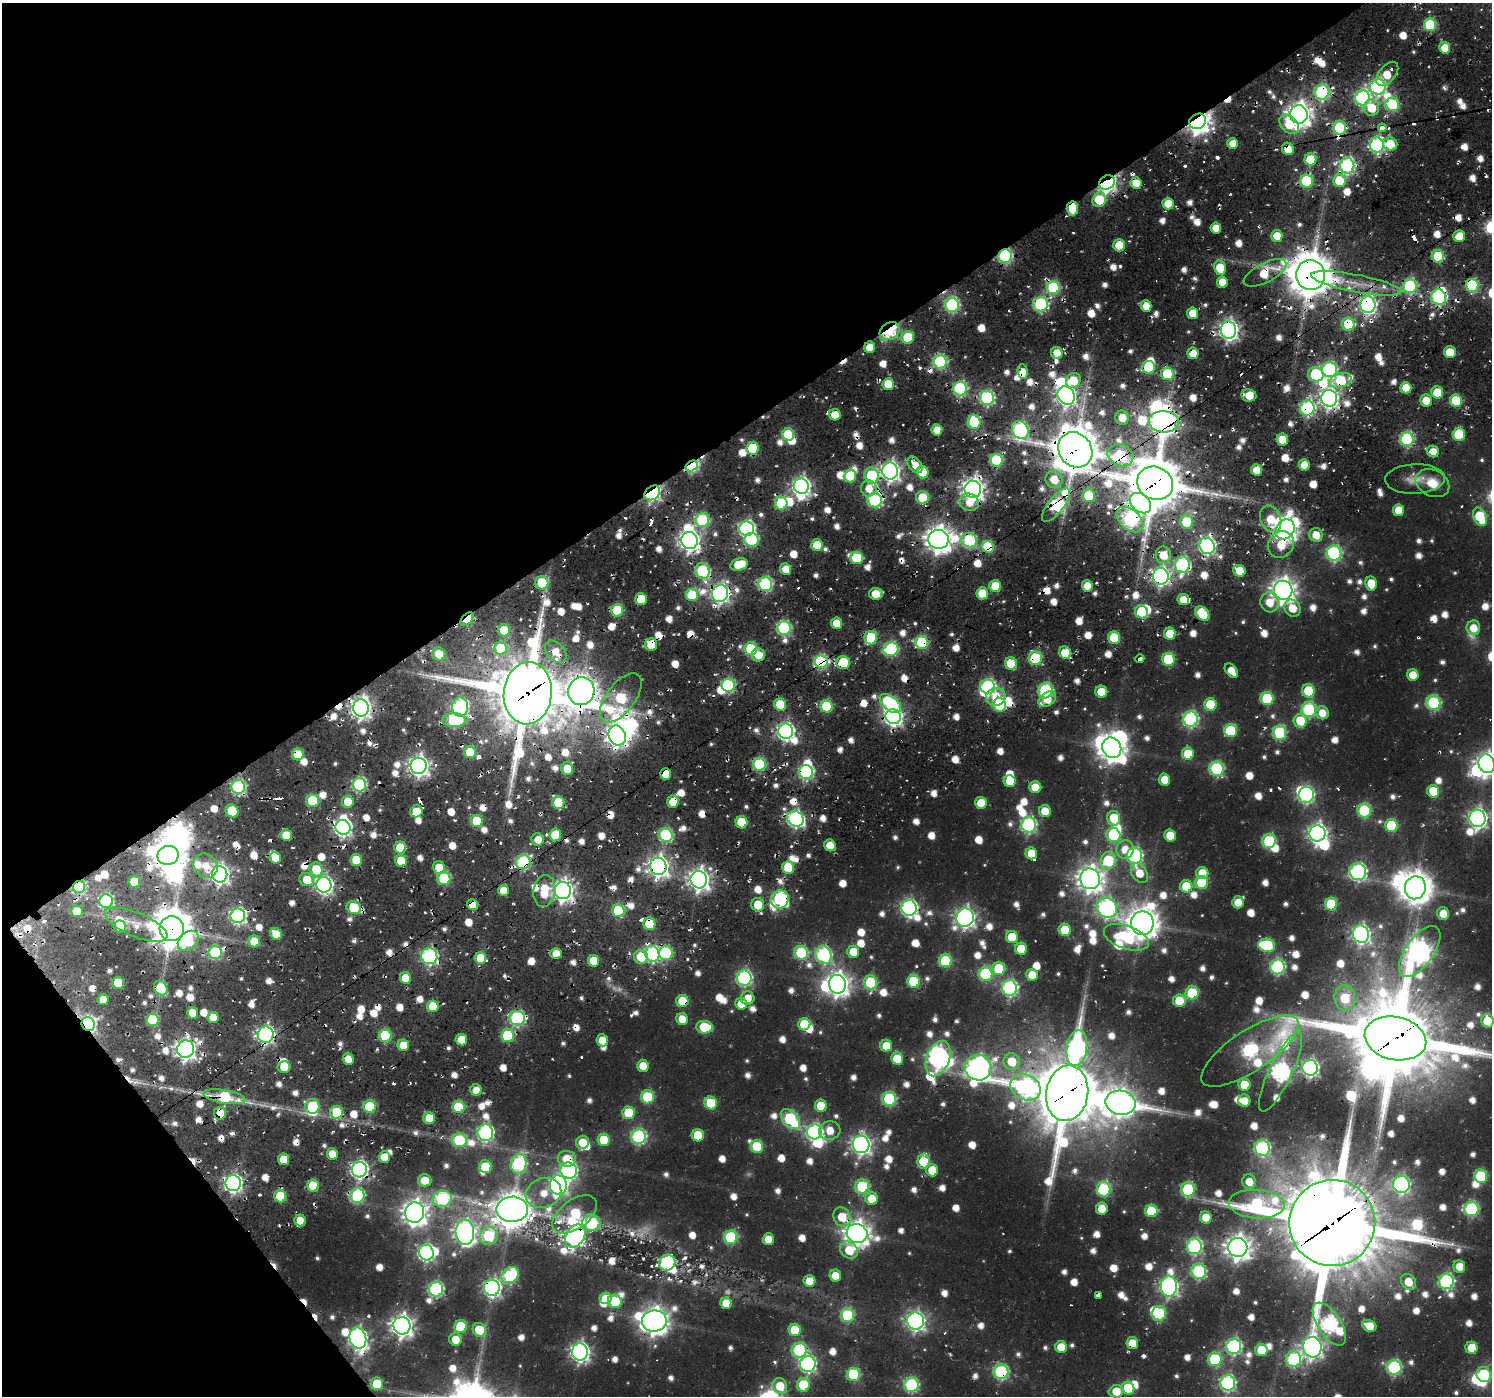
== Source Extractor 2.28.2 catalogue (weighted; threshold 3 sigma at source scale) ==
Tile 5 of 4 x 4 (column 1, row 2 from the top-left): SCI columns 246-1735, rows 3430-4823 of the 6444 x 6407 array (HDU 1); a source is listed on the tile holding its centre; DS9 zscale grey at full resolution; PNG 1494 x 1398 px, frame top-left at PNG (2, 3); each listed source drawn as its Kron ellipse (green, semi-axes under 4 px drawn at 4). Shown black and unused: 35% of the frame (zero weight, under 2 of 3 exposures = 16% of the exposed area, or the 3 px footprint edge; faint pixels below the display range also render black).
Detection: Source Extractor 2.28.2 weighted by HDU 2 'WHT'; one run over the whole footprint, this tile lists its part. Background 0.0241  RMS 0.0045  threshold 0.0202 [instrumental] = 3 sigma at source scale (4.5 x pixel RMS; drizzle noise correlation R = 1.50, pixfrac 1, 0.0396/0.0396 arcsec/px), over >= 5 px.
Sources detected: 1250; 10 too faint to see at this stretch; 44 inside a brighter object's white glare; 109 cosmic-ray / hot-pixel residue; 1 long thin detection or spike segment (spike, bleed or trail) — neither listed nor drawn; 24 inside a brighter listed object's ellipse — not listed separately; of the other 1062, all 500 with FLUX_AUTO >= 9.34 (the completeness limit of this list) listed and drawn (562 fainter detections not listed), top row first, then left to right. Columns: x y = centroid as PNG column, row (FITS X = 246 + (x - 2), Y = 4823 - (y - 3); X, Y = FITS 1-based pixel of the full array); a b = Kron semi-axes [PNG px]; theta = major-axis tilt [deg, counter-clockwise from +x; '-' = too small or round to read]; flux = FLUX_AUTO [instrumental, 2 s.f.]
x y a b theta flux
1430 25 6 6 - 58
1445 48 6 5 - 13
1387 74 14 8 50 16
1378 87 8 7 - 150
1322 92 7 7 - 120
1363 98 7 7 - 140
1392 105 7 6 - 63
1371 108 8 8 - 18
1299 114 9 9 - 590
1198 121 9 7 29 630
1289 124 11 7 -44 16
1340 128 7 6 - 57
1382 128 4 4 - 12
1233 143 5 5 - 10
1390 144 7 6 - 18
1377 145 7 7 - 140
1288 149 6 5 - 12
1310 159 6 6 - 23
1347 166 8 7 - 140
1307 181 6 6 - 67
1339 181 6 6 - 25
1107 182 8 6 33 280
1136 183 6 5 - 11
1099 200 7 6 - 29
1168 204 6 5 - 13
1072 208 7 6 - 18
1216 228 5 5 - 9.6
1277 236 6 5 - 10
1459 236 6 5 - 16
1119 245 6 5 - 19
1005 256 7 6 - 110
1438 256 6 6 - 40
1220 268 7 6 - 17
1265 273 23 9 27 21
1310 275 15 14 - 2200
1222 282 5 5 - 9.7
1356 283 46 8 -11 18
1472 285 6 6 - 65
1410 286 7 6 - 90
1053 288 6 6 - 69
1439 297 8 7 - 120
1041 304 7 7 - 100
952 305 7 7 - 110
1368 305 8 7 - 210
1146 306 6 5 - 9.8
1193 313 6 5 - 13
1348 324 6 6 - 33
1228 330 8 7 - 310
890 331 11 8 35 49
908 337 6 6 - 28
870 347 5 5 - 9.7
1450 352 6 6 - 17
1057 353 6 5 - 11
1193 353 6 5 - 13
940 362 7 6 - 93
1149 367 6 6 - 45
1329 369 7 7 - 110
1023 371 7 5 -85 16
1167 374 6 6 - 29
1316 374 8 7 - 58
1073 380 8 7 - 18
1341 380 11 7 16 42
888 384 6 5 - 17
960 388 7 7 - 110
1406 388 6 5 - 12
1437 392 6 6 - 21
1249 395 7 6 - 16
1066 396 9 8 - 290
987 398 7 7 - 110
1329 398 8 8 - 310
1426 400 6 6 - 10
1456 401 6 6 - 34
1307 408 7 7 - 130
835 415 6 5 - 15
1122 418 7 7 - 11
974 422 7 6 - 49
1164 422 15 10 -3 610
937 430 5 5 - 10
1020 430 9 7 -59 150
788 434 6 6 - 35
1459 434 6 6 - 35
1282 439 6 5 - 16
1407 439 7 6 - 97
752 448 6 6 - 35
1075 450 18 16 -53 2400
1433 452 6 5 - 9.8
1120 455 13 10 -23 61
996 460 6 6 - 61
915 465 9 6 -54 9.5
1304 465 6 5 - 11
692 466 6 5 - 100
1257 470 6 5 - 13
890 471 8 8 - 300
923 472 6 6 - 18
850 476 6 6 - 24
872 476 8 7 - 56
1054 479 9 8 - 13
1415 479 30 15 2 9.7
1155 483 18 16 -27 3200
1432 483 17 13 -26 12
801 486 8 7 - 260
869 488 8 8 - 9.5
973 489 9 8 - 450
652 493 9 6 39 170
1089 496 6 6 - 35
922 497 6 6 - 22
875 500 7 7 - 79
969 502 10 8 -14 11
781 503 6 6 - 44
1140 503 12 8 -41 200
1056 505 20 7 52 120
1398 510 6 5 - 15
1480 517 9 6 -64 37
1130 519 16 10 -43 120
1271 519 14 10 -67 14
702 520 7 7 - 72
1186 522 7 6 - 27
747 529 7 7 - 170
1285 529 11 9 53 540
1316 535 7 6 - 11
938 539 10 9 - 760
689 540 8 8 - 380
751 540 7 7 - 64
969 540 8 7 - 75
817 545 6 6 - 17
1281 545 14 12 47 16
1207 546 8 7 - 190
988 547 6 5 - 47
1334 553 7 7 - 130
1163 555 8 7 - 12
857 558 6 6 - 34
739 565 9 6 18 23
1182 565 8 7 - 120
786 569 6 5 - 11
702 571 8 6 -62 77
1239 571 6 5 - 13
1161 576 8 8 - 240
542 583 7 6 - 34
1371 583 7 5 -83 14
765 584 7 7 - 95
995 586 6 6 - 20
1087 586 6 5 - 11
1283 590 9 9 - 580
720 593 9 8 - 270
982 593 6 5 - 17
876 594 7 6 - 16
692 595 6 6 - 37
641 599 6 5 - 26
1183 600 6 5 - 9.6
1270 602 10 9 - 11
1292 608 9 7 -55 13
617 610 6 6 - 43
1141 612 7 6 - 42
1202 614 8 6 -47 24
467 619 8 5 47 27
836 623 5 5 - 12
784 628 7 6 - 98
1473 628 7 6 - 11
504 630 6 6 - 18
1170 634 6 6 - 16
871 638 7 6 - 45
1114 638 6 6 - 32
922 642 6 6 - 63
651 644 6 6 - 20
501 648 6 6 - 38
751 649 6 6 - 54
891 649 7 6 - 84
556 652 13 8 -48 10
1065 653 6 5 - 17
439 654 7 6 - 14
758 655 7 6 - 11
1035 658 7 6 - 47
1140 659 4 3 - 14
1168 659 6 6 - 50
821 661 6 6 - 120
843 662 7 6 - 32
1011 663 6 6 - 20
1231 671 8 5 -52 9.7
1413 675 6 5 - 11
728 685 7 6 - 87
988 687 7 7 - 120
581 691 14 13 - 1000
1045 691 8 7 - 100
1308 691 7 6 - 30
1101 692 6 6 - 14
528 693 31 24 85 5000
996 697 10 9 - 12
621 698 29 14 53 62
1267 698 6 6 - 49
1047 699 10 6 35 11
1433 703 7 7 - 84
780 704 6 6 - 23
890 704 12 7 -40 78
1210 704 6 6 - 31
1000 705 7 6 - 49
827 706 6 6 - 39
460 707 9 8 - 120
361 708 8 8 - 340
1309 710 7 7 - 88
1322 713 7 6 - 9.4
893 717 8 7 - 270
1191 719 7 7 - 140
454 720 11 7 0 65
1300 721 7 6 - 20
786 731 7 7 - 210
1230 731 6 6 - 44
1279 732 7 6 - 68
617 736 10 8 -68 440
1112 748 10 9 - 770
470 752 6 6 - 29
298 754 6 6 - 27
1188 754 6 6 - 20
759 764 6 6 - 72
1486 764 9 8 - 360
419 766 8 8 - 350
567 769 6 6 - 13
1217 769 7 7 - 89
806 772 7 7 - 120
666 774 6 5 - 12
1164 780 6 5 - 13
1010 781 6 6 - 15
360 785 7 6 - 110
238 787 7 7 - 100
1035 787 6 6 - 15
1433 791 6 6 - 21
1306 795 8 7 - 140
312 801 6 6 - 35
348 801 6 6 - 12
558 802 6 6 - 27
673 802 6 5 - 12
981 803 6 6 - 18
1364 810 7 6 - 68
232 811 7 6 - 20
416 811 6 6 - 14
1045 811 6 6 - 13
1114 818 7 6 - 26
1477 818 8 8 - 270
795 819 9 7 -36 170
477 821 6 6 - 27
741 822 6 6 - 29
1028 825 8 7 - 130
1391 826 6 6 - 46
343 827 7 7 - 220
1317 833 8 8 - 310
286 835 6 5 - 15
555 835 6 6 - 16
666 835 7 6 - 77
1113 835 7 7 - 63
1170 835 6 5 - 15
538 839 6 6 - 9.4
1269 841 7 7 - 63
830 845 6 5 - 13
400 847 6 6 - 23
1125 849 9 8 - 10
1031 853 6 5 - 16
168 855 10 9 - 950
1135 856 8 7 - 130
275 858 6 5 - 12
356 860 6 5 - 24
401 861 6 5 - 15
1108 861 9 7 67 49
523 862 7 7 - 93
205 866 13 11 -50 9.4
658 866 9 8 - 370
788 867 6 6 - 32
439 868 6 6 - 14
316 869 7 6 - 19
1358 872 8 8 - 160
1139 873 11 7 -55 13
1202 873 6 6 - 15
220 874 8 7 - 280
444 878 7 6 - 52
1090 879 10 10 - 650
307 880 7 6 - 14
699 880 9 8 - 390
134 882 6 5 - 22
1202 882 6 6 - 42
324 885 8 7 - 240
1186 886 6 6 - 21
79 887 6 6 - 84
1415 888 11 10 - 1100
504 890 5 5 - 12
544 891 16 11 82 19
563 891 8 8 - 380
780 899 9 8 - 110
106 901 7 6 - 88
1238 902 6 5 - 11
1331 904 6 6 - 45
472 905 5 5 - 11
758 905 7 6 - 16
354 908 7 6 - 32
909 908 8 7 - 190
1107 908 11 9 -46 210
77 911 6 5 - 15
618 911 6 6 - 52
1443 913 6 6 - 9.8
238 916 7 7 - 170
965 918 9 8 - 320
1142 923 12 11 - 1100
649 924 6 6 - 27
136 925 33 12 -23 13
120 927 6 6 - 23
172 929 12 12 - 1700
1065 930 6 6 - 25
276 934 6 5 - 11
1361 934 9 8 - 250
1012 937 6 6 - 22
1126 937 23 11 -19 50
188 941 12 8 43 36
254 941 6 5 - 18
1267 945 8 6 -10 57
1021 949 6 6 - 18
853 952 6 6 - 15
1420 952 30 14 55 420
215 953 7 6 - 66
666 953 7 7 - 58
801 953 7 7 - 57
556 954 5 5 - 10
652 954 8 7 - 130
824 955 9 7 -63 140
429 956 8 8 - 130
641 957 7 7 - 17
480 958 6 5 - 18
593 961 6 5 - 15
945 961 6 6 - 50
1277 967 7 7 - 110
999 968 7 6 - 25
985 974 7 7 - 68
1032 975 6 6 - 14
405 978 6 5 - 14
744 978 7 7 - 140
914 981 6 6 - 44
118 983 6 6 - 28
871 983 7 6 - 54
837 984 9 8 - 510
161 988 8 6 -58 36
1009 988 8 7 - 140
1192 993 6 6 - 44
748 998 7 7 - 9.3
1345 998 13 10 -85 24
103 1000 5 5 - 9.8
682 1001 6 6 - 24
1179 1001 6 6 - 20
741 1004 6 6 - 12
433 1006 6 5 - 20
192 1013 6 5 - 12
213 1017 5 5 - 12
517 1018 8 7 - 110
682 1019 6 5 - 9.5
152 1020 6 6 - 37
1487 1021 7 6 - 18
88 1024 7 6 - 160
804 1024 6 6 - 31
704 1027 8 6 -6 35
266 1035 8 8 - 190
508 1035 6 6 - 52
385 1036 6 6 - 40
1395 1038 31 21 -12 7300
461 1040 6 5 - 13
602 1040 6 6 - 12
403 1045 6 5 - 12
886 1046 6 6 - 13
1077 1048 18 10 81 210
186 1049 9 8 - 390
1250 1051 57 20 33 140
897 1058 6 6 - 16
348 1059 6 5 - 10
938 1059 18 11 69 350
1012 1062 8 8 - 16
643 1066 6 6 - 11
284 1067 6 6 - 12
978 1068 13 12 - 420
1310 1068 8 7 - 180
1280 1072 43 11 64 260
1244 1085 6 6 - 19
1025 1087 16 12 -26 170
476 1090 6 5 - 9.4
1067 1093 28 21 81 4700
224 1097 21 6 -9 48
647 1097 6 6 - 45
889 1099 7 7 - 75
1244 1101 6 6 - 9.4
711 1103 6 6 - 31
1121 1103 15 12 -11 630
312 1106 7 7 - 42
370 1106 6 6 - 44
821 1106 6 6 - 19
458 1107 6 6 - 37
337 1112 6 6 - 32
220 1113 6 6 - 12
629 1113 6 6 - 31
429 1118 6 6 - 19
790 1119 12 7 -47 89
830 1130 11 9 13 12
814 1132 7 7 - 170
485 1133 8 7 - 160
698 1135 6 6 - 23
638 1137 7 7 - 110
459 1140 7 7 - 65
604 1140 6 6 - 25
582 1142 7 6 - 19
861 1144 9 8 - 300
757 1146 6 6 - 39
1262 1148 8 7 - 120
332 1154 6 5 - 11
384 1157 6 5 - 12
284 1159 6 5 - 14
567 1159 9 8 - 15
923 1161 7 6 - 28
519 1164 10 7 80 120
485 1167 6 6 - 26
359 1170 8 7 - 220
932 1170 6 6 - 17
569 1171 8 8 - 170
1481 1176 6 6 - 52
425 1180 7 6 - 13
1249 1182 7 7 - 9.7
233 1183 8 8 - 230
1401 1184 8 8 - 160
558 1185 10 8 -83 250
313 1186 6 6 - 30
862 1186 7 7 - 60
1104 1189 7 7 - 64
1188 1189 7 7 - 65
543 1193 18 14 22 13
280 1196 6 6 - 27
357 1196 7 7 - 80
442 1199 10 8 7 82
872 1199 6 6 - 14
1257 1204 28 14 -3 94
1102 1208 6 6 - 11
512 1209 16 12 1 1300
1471 1209 7 7 - 94
1151 1211 6 6 - 34
415 1213 10 9 - 600
575 1214 25 14 37 49
842 1217 10 8 -63 17
1206 1217 6 6 - 11
300 1221 6 5 - 12
591 1223 9 8 - 45
1332 1223 43 43 - 7600
465 1232 12 9 -86 430
857 1233 10 9 - 610
489 1236 9 8 - 59
575 1236 13 9 55 270
731 1237 6 6 - 70
768 1239 6 5 - 13
1194 1246 8 7 - 120
1238 1247 9 9 - 610
849 1250 9 8 - 17
426 1253 8 7 - 170
667 1263 8 7 - 95
1459 1266 6 6 - 10
1199 1271 7 7 - 94
510 1275 9 7 42 82
835 1276 6 5 - 11
809 1281 6 6 - 14
1446 1281 7 7 - 130
1408 1282 9 7 -52 13
1169 1286 10 8 90 270
492 1288 8 8 - 220
436 1289 7 7 - 110
1098 1295 4 3 - 88
605 1298 6 5 - 17
615 1301 7 6 - 33
726 1303 6 5 - 14
1159 1313 7 7 - 55
847 1315 7 6 - 57
654 1321 12 10 8 800
916 1321 8 8 - 260
1329 1324 24 11 -56 180
402 1326 9 8 - 450
1369 1326 7 5 -26 13
461 1327 6 6 - 37
479 1330 7 6 - 23
795 1330 6 6 - 25
358 1338 11 8 -71 260
455 1339 6 6 - 11
1132 1343 6 6 - 15
1234 1346 7 7 - 140
1061 1347 6 6 - 17
1312 1347 10 9 - 360
1472 1348 6 6 - 17
799 1350 7 7 - 81
1261 1350 6 6 - 20
580 1352 8 8 - 290
1215 1359 7 6 - 59
1293 1359 8 7 - 98
808 1364 8 8 - 160
1394 1367 7 7 - 100
1001 1372 7 7 - 99
854 1374 6 6 - 57
1484 1375 8 7 - 47
1228 1383 7 7 - 140
377 1384 6 6 - 26
803 1385 7 6 - 36
911 1385 7 7 - 99
780 1386 8 7 - 17
1128 1388 6 6 - 34
1116 1391 7 6 - 14
Overlapping masked pixels (flux is a lower limit): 159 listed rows (the first 20) at x y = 1387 74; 1378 87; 1322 92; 1299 114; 1198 121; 1340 128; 1382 128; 1390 144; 1288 149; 1307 181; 1107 182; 1072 208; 1005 256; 1265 273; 1310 275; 1472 285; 1410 286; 1053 288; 1439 297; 1041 304
Isophote crosses this tile's border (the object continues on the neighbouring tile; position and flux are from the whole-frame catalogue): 4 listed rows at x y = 1486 764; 1487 1021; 1395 1038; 1484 1375